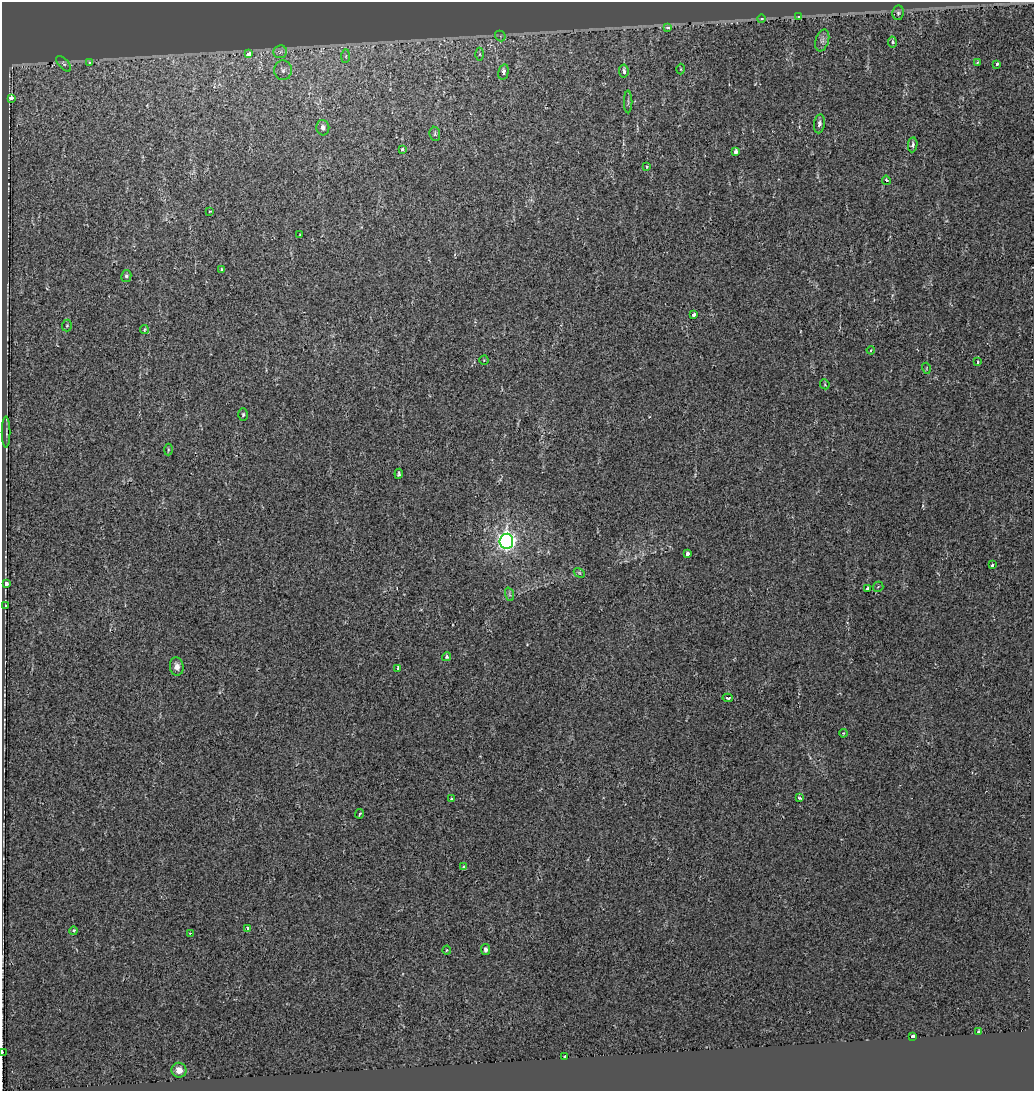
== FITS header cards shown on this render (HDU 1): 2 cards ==
NAXIS1  =                 1032
NAXIS2  =                 1089

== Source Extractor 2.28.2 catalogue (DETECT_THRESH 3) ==
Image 1032 x 1089 px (HDU 1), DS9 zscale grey, 1 PNG px = 1 image px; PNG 1036 x 1093 px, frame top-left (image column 1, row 1089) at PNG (2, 2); each listed source drawn as its Kron ellipse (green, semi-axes under 4 px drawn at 4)
Background 4.49e-04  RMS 0.011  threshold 0.0317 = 3 sigma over >= 5 px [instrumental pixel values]
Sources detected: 73; all 73 listed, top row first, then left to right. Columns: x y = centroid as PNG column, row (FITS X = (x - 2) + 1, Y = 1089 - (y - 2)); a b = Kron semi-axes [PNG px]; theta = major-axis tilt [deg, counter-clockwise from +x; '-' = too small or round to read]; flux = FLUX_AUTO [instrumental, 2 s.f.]
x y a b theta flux
898 13 7 6 - 1.6
798 17 4 4 - 1.5
761 19 4 4 - 1.4
667 27 3 3 - 8.2
500 36 5 5 - 1.3
822 40 11 6 72 3.2
892 42 5 4 - 1.6
280 52 7 6 - 2.4
249 54 4 3 - 29
480 54 6 4 90 1.1
346 56 7 4 89 1.4
90 62 3 3 - 17
977 62 3 2 - 0.48
64 64 9 5 -48 1.8
997 64 4 3 - 3.2
681 69 5 3 - 0.68
283 70 10 9 - 3.9
624 71 6 4 -84 3.1
503 72 8 5 77 4.7
11 98 3 3 - 20
628 102 11 2 90 1.3
819 124 9 5 82 2.6
323 128 7 6 - 2.7
435 134 7 5 -81 1.4
913 145 7 4 82 1.8
402 149 4 3 - 1.6
736 151 4 3 - 3.3
647 166 4 3 - 0.79
886 180 5 4 - 1.5
210 211 3 2 - 0.47
300 235 2 2 - 0.48
222 269 3 3 - 1.5
126 276 6 5 - 1.5
694 315 3 3 - 3.3
67 325 6 5 - 1
144 329 4 4 - 0.91
871 350 4 2 - 0.62
484 360 4 4 - 0.72
978 362 3 3 - 5.3
926 368 5 3 - 0.59
825 384 5 4 - 0.81
243 415 6 4 89 1.2
6 432 16 2 90 1.2
168 450 6 3 89 0.77
399 474 5 3 - 1.4
506 541 7 6 - 300
687 554 3 3 - 6.1
992 565 3 3 - 2.5
579 573 6 4 -30 0.82
6 584 4 3 - 17
878 587 5 5 - 1
867 589 3 3 - 1.8
509 594 7 4 -71 1.2
5 606 3 3 - 1.4
447 657 4 4 - 1.6
177 666 9 7 -83 4
397 668 3 3 - 2.2
728 698 5 3 - 1.2
843 733 4 3 - 0.81
800 798 4 4 - 1.6
451 799 3 3 - 5.6
359 814 5 3 - 1
464 867 4 3 - 1.2
248 928 4 3 - 8
74 931 4 3 - 1.8
190 933 3 3 - 0.68
447 950 4 4 - 0.73
486 950 5 4 - 2.1
979 1031 4 3 - 1.1
913 1037 3 3 - 20
2 1052 3 2 - 0.94
565 1057 3 3 - 6.7
179 1070 7 7 - 5.5
At the frame edge (FLAGS 8, measured only in part): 1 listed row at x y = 2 1052